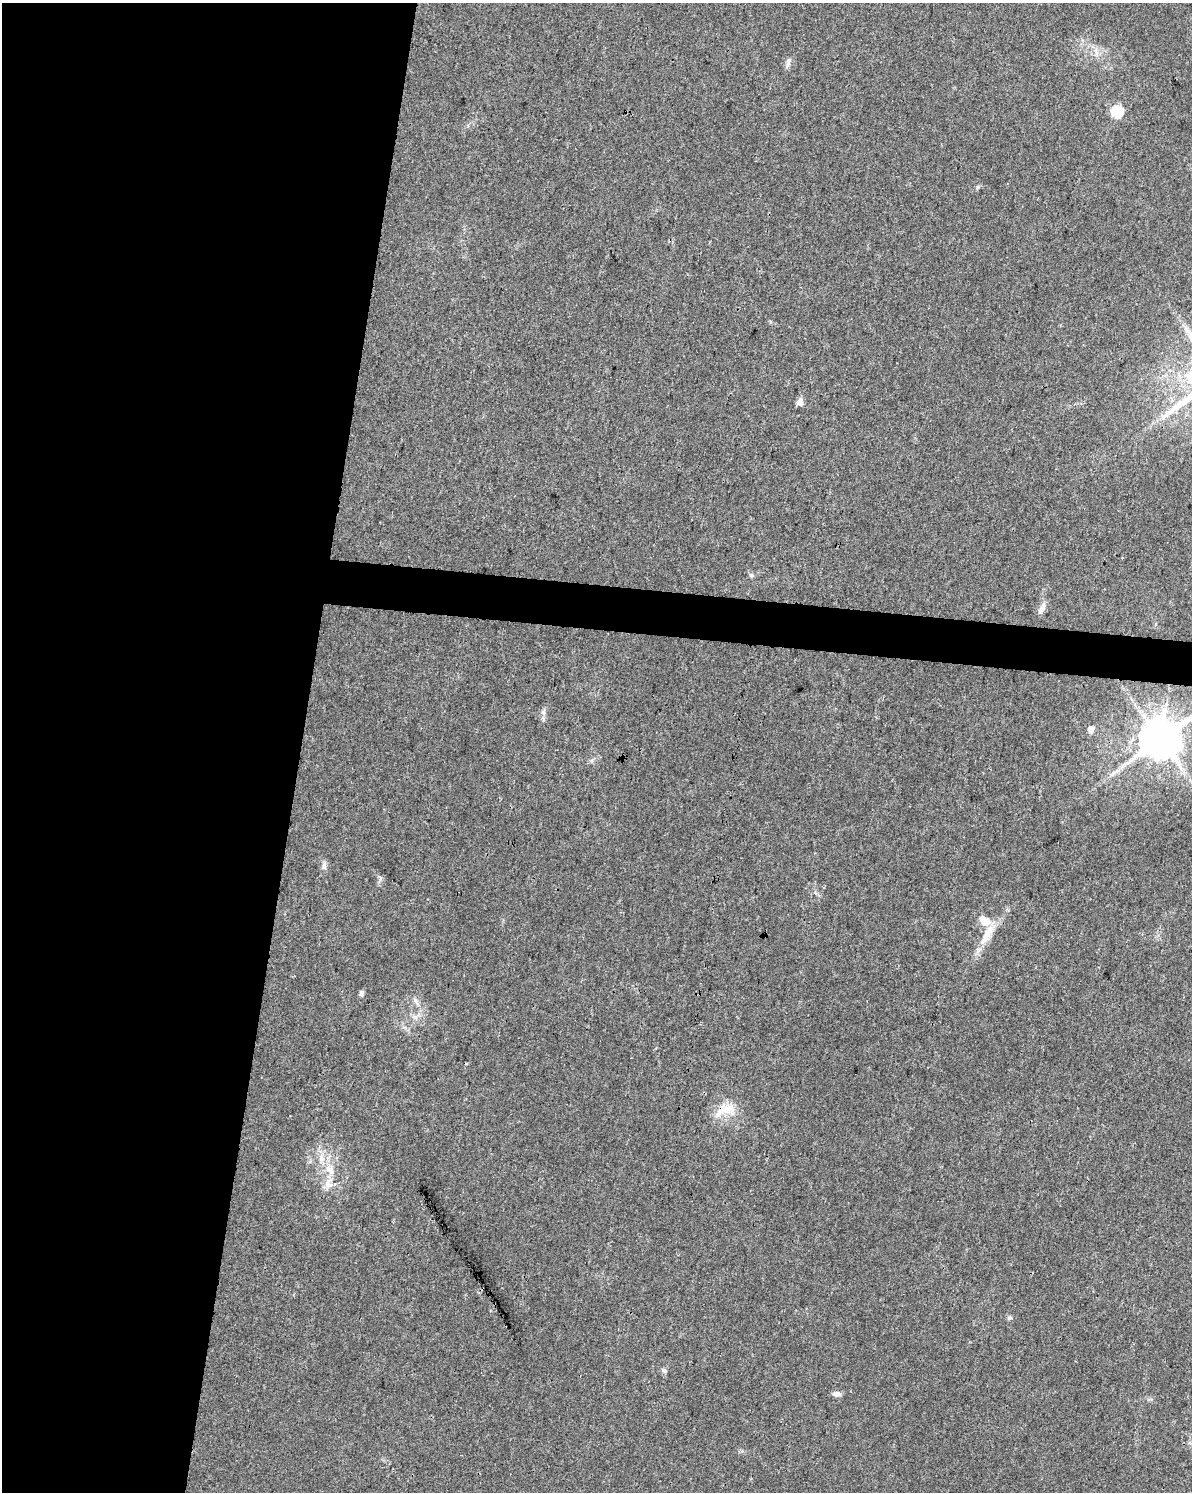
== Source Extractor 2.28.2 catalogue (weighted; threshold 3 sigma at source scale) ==
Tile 5 of 4 x 3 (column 1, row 2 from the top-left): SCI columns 9-1198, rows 1776-3265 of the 4766 x 4982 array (HDU 1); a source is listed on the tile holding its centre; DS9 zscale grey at full resolution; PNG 1194 x 1494 px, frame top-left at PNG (2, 3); no overlay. Shown black and unused: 27% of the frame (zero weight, under 3 of 4 exposures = <1% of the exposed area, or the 3 px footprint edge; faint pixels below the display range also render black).
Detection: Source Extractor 2.28.2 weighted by HDU 2 'WHT'; one run over the whole footprint, this tile lists its part. Background 0.0281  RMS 0.0032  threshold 0.0146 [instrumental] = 3 sigma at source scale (4.5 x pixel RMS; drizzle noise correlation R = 1.50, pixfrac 1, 0.0396/0.0396 arcsec/px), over >= 5 px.
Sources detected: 21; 1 long thin detection or spike segment (spike, bleed or trail) — not listed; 1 inside a brighter listed object's ellipse — not listed separately; the other 19 listed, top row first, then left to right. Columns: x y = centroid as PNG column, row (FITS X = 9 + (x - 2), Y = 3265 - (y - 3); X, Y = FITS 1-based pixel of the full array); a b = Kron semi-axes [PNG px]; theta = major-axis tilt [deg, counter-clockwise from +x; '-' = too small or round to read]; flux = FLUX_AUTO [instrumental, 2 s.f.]
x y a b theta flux
1096 52 12 6 -72 1.7
788 63 13 5 77 1.2
1117 111 6 6 - 27
800 402 6 5 - 3.5
752 575 6 5 - 0.59
1042 608 17 6 60 1.6
543 712 7 6 - 0.91
1091 729 5 4 - 3.5
1160 739 11 10 - 1300
324 865 12 6 89 1.3
987 934 33 10 61 6.4
362 993 7 5 68 0.77
415 1000 7 4 -71 0.78
728 1109 24 16 -5 7
330 1169 18 12 -56 5.1
328 1184 12 9 -54 2.7
1009 1318 7 5 5 0.63
664 1371 8 5 -19 0.64
836 1394 9 6 -5 1.5
Overlapping masked pixels (flux is a lower limit): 1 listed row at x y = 728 1109
Unlisted compact peaks at least as high as the median listed source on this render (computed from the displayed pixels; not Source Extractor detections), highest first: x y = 977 187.